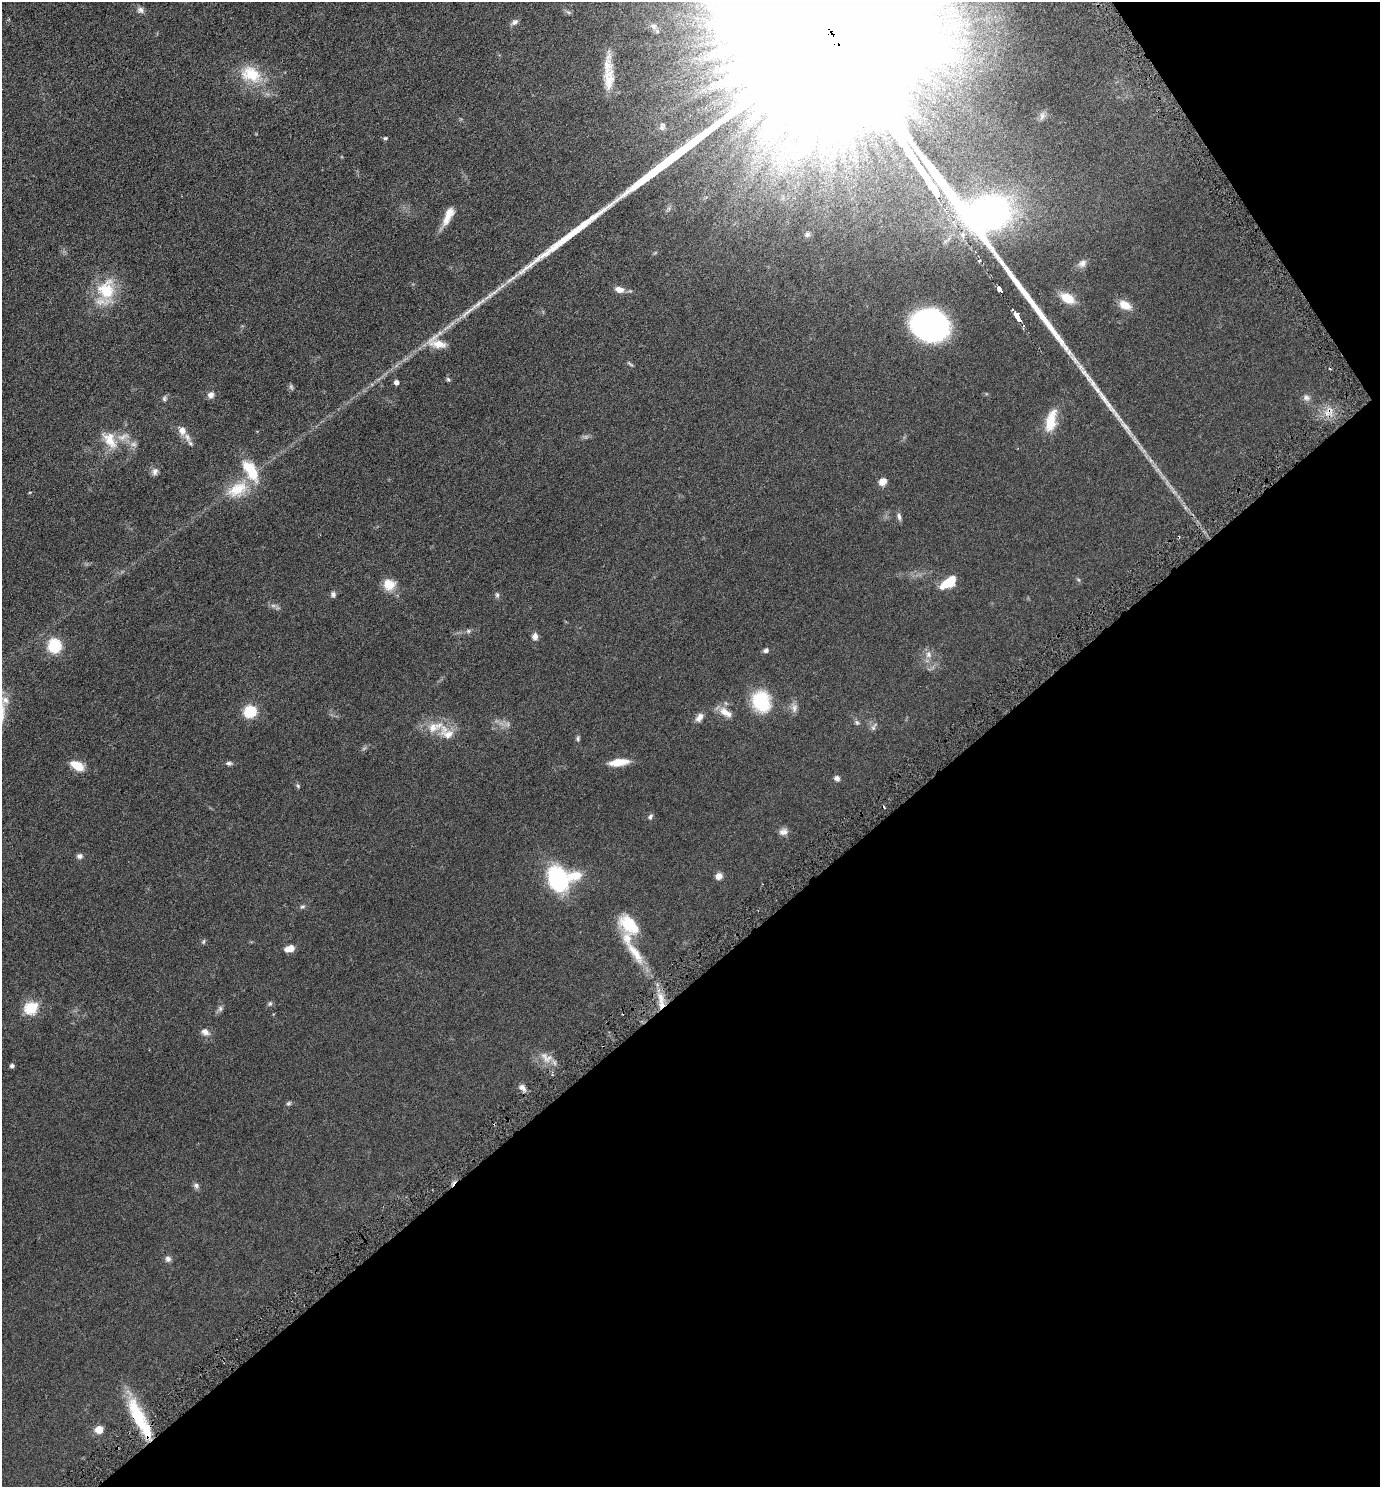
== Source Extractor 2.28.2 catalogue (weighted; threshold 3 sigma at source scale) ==
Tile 12 of 4 x 4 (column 4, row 3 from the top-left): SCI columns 4288-5665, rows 1501-2985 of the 5961 x 5968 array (HDU 1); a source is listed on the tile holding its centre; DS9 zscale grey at full resolution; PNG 1382 x 1489 px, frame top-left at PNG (2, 2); no overlay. Shown black and unused: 37% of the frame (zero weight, under 3 of 6 exposures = <1% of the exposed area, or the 3 px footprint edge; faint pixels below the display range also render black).
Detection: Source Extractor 2.28.2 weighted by HDU 2 'WHT'; one run over the whole footprint, this tile lists its part. Background 0.0522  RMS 0.0058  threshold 0.0237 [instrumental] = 3 sigma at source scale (4.09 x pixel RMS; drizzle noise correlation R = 1.36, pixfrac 0.8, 0.05/0.05 arcsec/px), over >= 5 px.
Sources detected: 109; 6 too faint to see at this stretch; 4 cosmic-ray / hot-pixel residue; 2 long thin detections or spike segments (spike, bleed or trail) — not listed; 8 inside a brighter listed object's ellipse — not listed separately; the other 89 listed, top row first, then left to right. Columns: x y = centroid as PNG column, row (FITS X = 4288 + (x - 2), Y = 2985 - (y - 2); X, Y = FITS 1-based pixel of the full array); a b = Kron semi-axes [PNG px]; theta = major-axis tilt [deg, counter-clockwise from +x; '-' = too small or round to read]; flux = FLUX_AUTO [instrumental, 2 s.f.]
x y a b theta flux
140 10 10 9 - 2
568 12 8 4 -44 0.97
514 22 10 7 33 1.8
653 26 10 8 -25 2.1
950 26 14 8 11 4.5
251 74 30 21 -23 18
609 79 37 14 86 10
1042 116 12 7 79 2.1
662 126 9 6 84 1.2
385 138 6 4 9 0.77
668 209 11 4 54 1.3
448 216 24 8 64 6.7
807 234 7 6 - 1.2
963 234 4 3 - 9.2
1082 263 13 10 38 2.8
619 289 10 7 -11 4.1
999 289 5 4 - 39
106 290 26 21 74 21
1067 298 16 9 -31 9.5
1125 305 15 9 -28 6.4
468 312 33 6 38 6.2
1016 316 9 4 -58 74
930 325 32 26 -14 110
1023 326 4 3 - 1.1
437 343 26 14 -21 8.1
630 364 9 3 -40 0.75
448 379 7 5 -62 0.82
396 382 5 4 - 2.3
211 395 9 7 55 2.2
164 398 8 6 65 1.2
1306 398 11 9 -33 2.2
1328 411 16 9 46 5.3
1051 421 30 13 76 11
182 430 11 9 -78 3.5
110 440 27 15 -53 10
133 444 11 8 -10 2.5
155 471 10 8 72 2.1
251 471 32 14 -59 16
882 482 8 7 - 3.9
237 489 33 20 30 15
30 492 4 3 - 0.39
899 517 11 5 -76 1.5
948 583 17 9 34 12
389 584 16 15 - 7.4
333 594 7 6 - 1.4
497 595 8 5 -83 1.1
468 631 8 6 15 1.2
535 636 8 7 - 2.4
55 645 12 11 - 19
766 650 8 6 20 1.3
928 654 11 8 -80 2.8
6 700 12 9 -46 3.3
761 701 27 22 -70 22
794 708 15 9 -82 2.8
250 711 12 11 - 15
725 712 21 10 -32 5.4
699 717 12 7 51 3
857 723 8 6 -40 1.2
434 727 28 14 15 10
874 727 13 5 61 1.6
578 738 7 5 89 0.96
619 762 22 7 7 8.5
229 763 9 6 0 1.3
77 766 17 9 -29 7.6
837 778 7 6 - 1.9
298 786 7 4 -42 0.79
650 816 7 6 - 1.2
783 832 11 9 5 2.6
80 856 8 7 - 1.6
719 876 8 7 - 3
558 880 25 18 -67 54
302 907 7 6 - 1
629 925 25 16 -41 18
203 942 7 5 71 0.76
289 949 10 6 13 5.1
635 953 43 12 -54 13
661 998 20 8 -85 6.7
270 1004 7 6 - 1
31 1008 6 6 - 51
220 1009 9 7 68 1.4
205 1032 11 8 -26 2.8
547 1058 22 13 -28 6
12 1066 4 4 - 1.4
522 1088 11 7 -43 2.4
289 1103 7 6 - 0.96
196 1185 8 7 - 1.4
168 1259 8 7 - 1.7
139 1418 54 14 -67 27
99 1429 5 5 - 15
Overlapping masked pixels (flux is a lower limit): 2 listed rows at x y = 1328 411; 139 1418